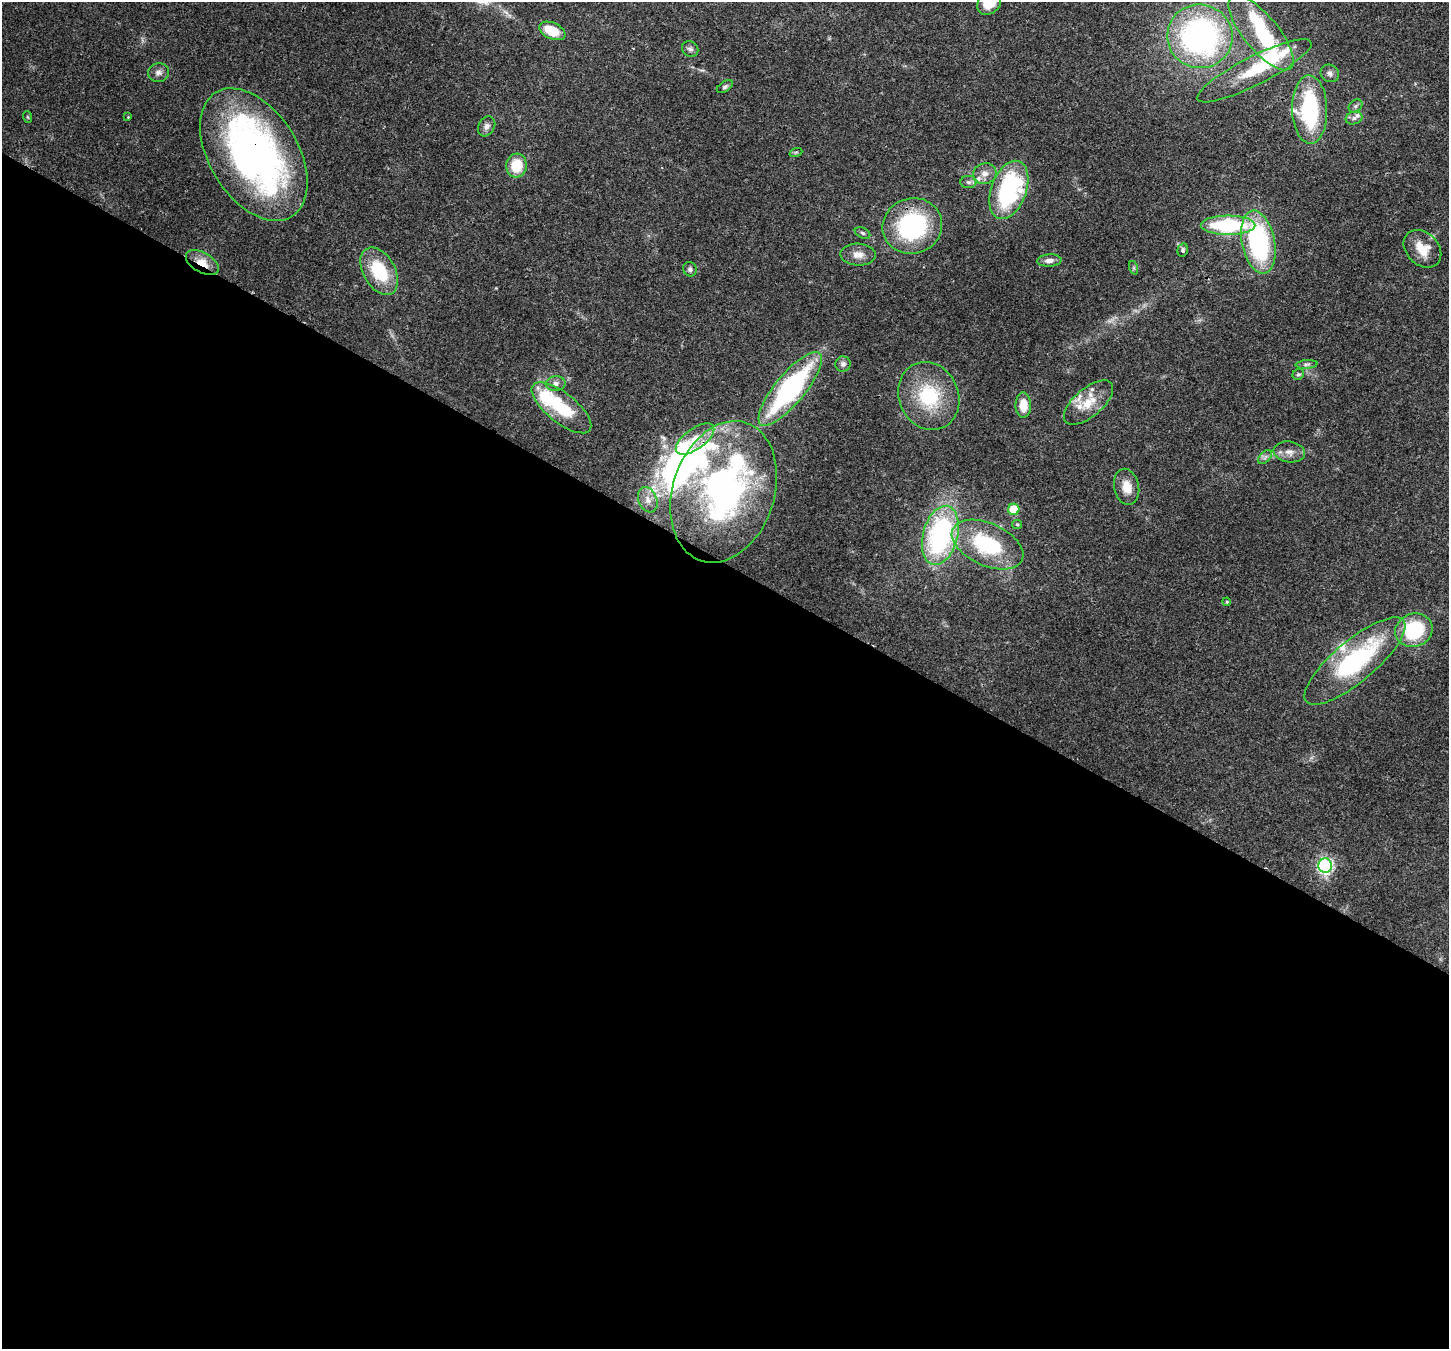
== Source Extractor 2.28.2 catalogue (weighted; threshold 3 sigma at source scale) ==
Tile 14 of 4 x 4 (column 2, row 4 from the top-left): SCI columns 1526-2972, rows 363-1709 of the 5939 x 6045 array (HDU 1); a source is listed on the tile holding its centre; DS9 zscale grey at full resolution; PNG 1451 x 1351 px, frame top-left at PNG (2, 2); each listed source drawn as its Kron ellipse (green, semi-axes under 4 px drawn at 4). Shown black and unused: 58% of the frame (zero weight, under 3 of 4 exposures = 8% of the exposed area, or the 3 px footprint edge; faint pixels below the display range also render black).
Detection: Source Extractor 2.28.2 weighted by HDU 2 'WHT'; one run over the whole footprint, this tile lists its part. Background 0.0922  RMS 0.0037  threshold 0.0165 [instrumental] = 3 sigma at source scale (4.5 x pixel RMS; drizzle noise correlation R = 1.50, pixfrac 1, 0.0396/0.0396 arcsec/px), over >= 5 px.
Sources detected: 70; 4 inside a brighter object's white glare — neither listed nor drawn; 10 inside a brighter listed object's ellipse — not listed separately; the other 56 listed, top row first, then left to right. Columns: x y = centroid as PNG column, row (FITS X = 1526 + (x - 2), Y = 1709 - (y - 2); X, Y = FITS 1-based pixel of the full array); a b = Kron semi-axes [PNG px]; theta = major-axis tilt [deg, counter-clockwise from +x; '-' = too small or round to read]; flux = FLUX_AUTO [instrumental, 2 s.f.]
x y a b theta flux
989 3 13 10 41 5.5
552 31 14 8 -24 10
1261 33 46 17 -51 28
1200 36 33 32 - 100
690 49 9 7 -39 1.2
1254 71 64 14 27 16
158 73 10 9 - 1.7
1330 73 9 8 - 1.5
725 87 9 5 33 0.85
1355 106 7 5 38 0.89
1310 109 34 17 -88 38
28 117 6 3 -70 0.41
128 117 3 3 - 0.24
1354 118 8 6 17 1.4
487 126 10 8 60 1.7
796 152 6 4 18 0.52
254 155 73 44 -58 150
516 165 12 10 84 11
985 174 12 10 16 2.9
969 182 8 6 -1 1
1009 190 30 17 70 49
1228 225 27 9 0 37
912 226 30 27 20 42
862 233 8 5 -27 0.79
1258 242 32 16 -79 53
1422 249 21 16 -45 7.5
1183 250 7 5 77 0.76
858 255 17 11 -2 3.4
1049 260 12 6 3 2.1
202 263 18 10 -30 5.6
1134 268 7 4 -71 0.53
690 269 7 7 - 1.1
379 271 26 16 -60 19
843 364 8 7 - 1.3
1307 364 11 4 4 1
1298 374 6 5 - 0.68
556 383 10 7 7 1.8
790 389 46 15 50 68
929 396 35 29 -66 24
1088 403 30 14 40 8.3
1023 405 13 7 -89 5.7
561 408 36 14 -39 21
695 439 22 10 36 6.7
1289 452 16 10 -9 3
1265 457 8 5 45 1.1
1127 487 18 12 -78 5.1
724 492 72 51 72 110
648 500 13 9 -67 2.9
1014 509 6 5 - 14
1017 524 5 4 - 0.45
940 535 30 17 75 64
988 545 38 21 -24 32
1227 602 4 3 - 0.33
1414 630 19 16 18 25
1355 661 63 20 40 52
1325 866 7 7 - 68
Overlapping masked pixels (flux is a lower limit): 2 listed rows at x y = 254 155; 202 263
Isophote crosses this tile's border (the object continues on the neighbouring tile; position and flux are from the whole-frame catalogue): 1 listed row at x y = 989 3